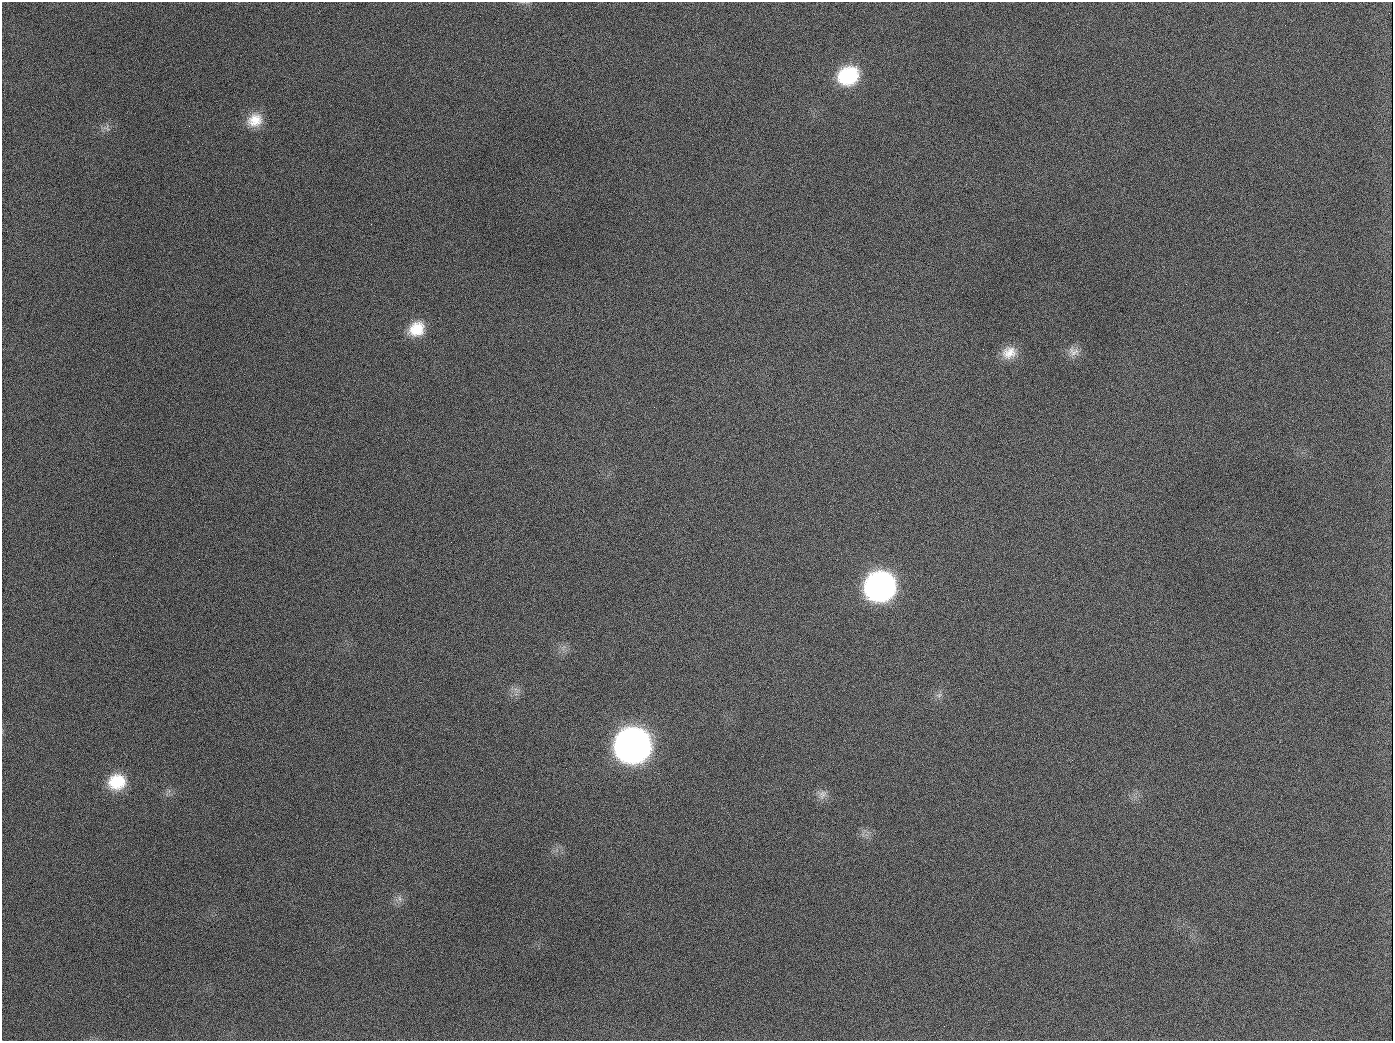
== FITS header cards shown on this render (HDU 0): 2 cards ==
NAXIS1  =                 1391
NAXIS2  =                 1039

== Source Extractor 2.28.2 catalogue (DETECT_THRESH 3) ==
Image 1391 x 1039 px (HDU 0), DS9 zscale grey, 1 PNG px = 1 image px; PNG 1395 x 1043 px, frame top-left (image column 1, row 1039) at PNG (2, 2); no overlay
Background 1570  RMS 71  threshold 212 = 3 sigma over >= 5 px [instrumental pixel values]
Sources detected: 15; all 15 listed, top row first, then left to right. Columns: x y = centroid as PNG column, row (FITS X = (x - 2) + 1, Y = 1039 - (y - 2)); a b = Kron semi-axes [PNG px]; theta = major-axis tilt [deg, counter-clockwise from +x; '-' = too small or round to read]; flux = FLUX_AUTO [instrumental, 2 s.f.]
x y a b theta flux
848 76 22 18 24 3.1e+05
255 120 20 17 32 9.9e+04
189 126 2 2 - 1.2e+04
106 128 11 8 -7 2.2e+04
417 329 19 16 36 1.2e+05
1073 351 17 13 -25 4.4e+04
1009 353 20 16 21 7.8e+04
654 407 3 2 - 5.8e+03
880 586 20 19 - 2.3e+06
939 695 9 5 25 1.7e+04
633 745 21 20 - 5.1e+06
117 782 20 18 16 1.8e+05
822 794 14 10 57 3.5e+04
400 899 8 5 -60 1.5e+04
944 1026 2 2 - 6.6e+03